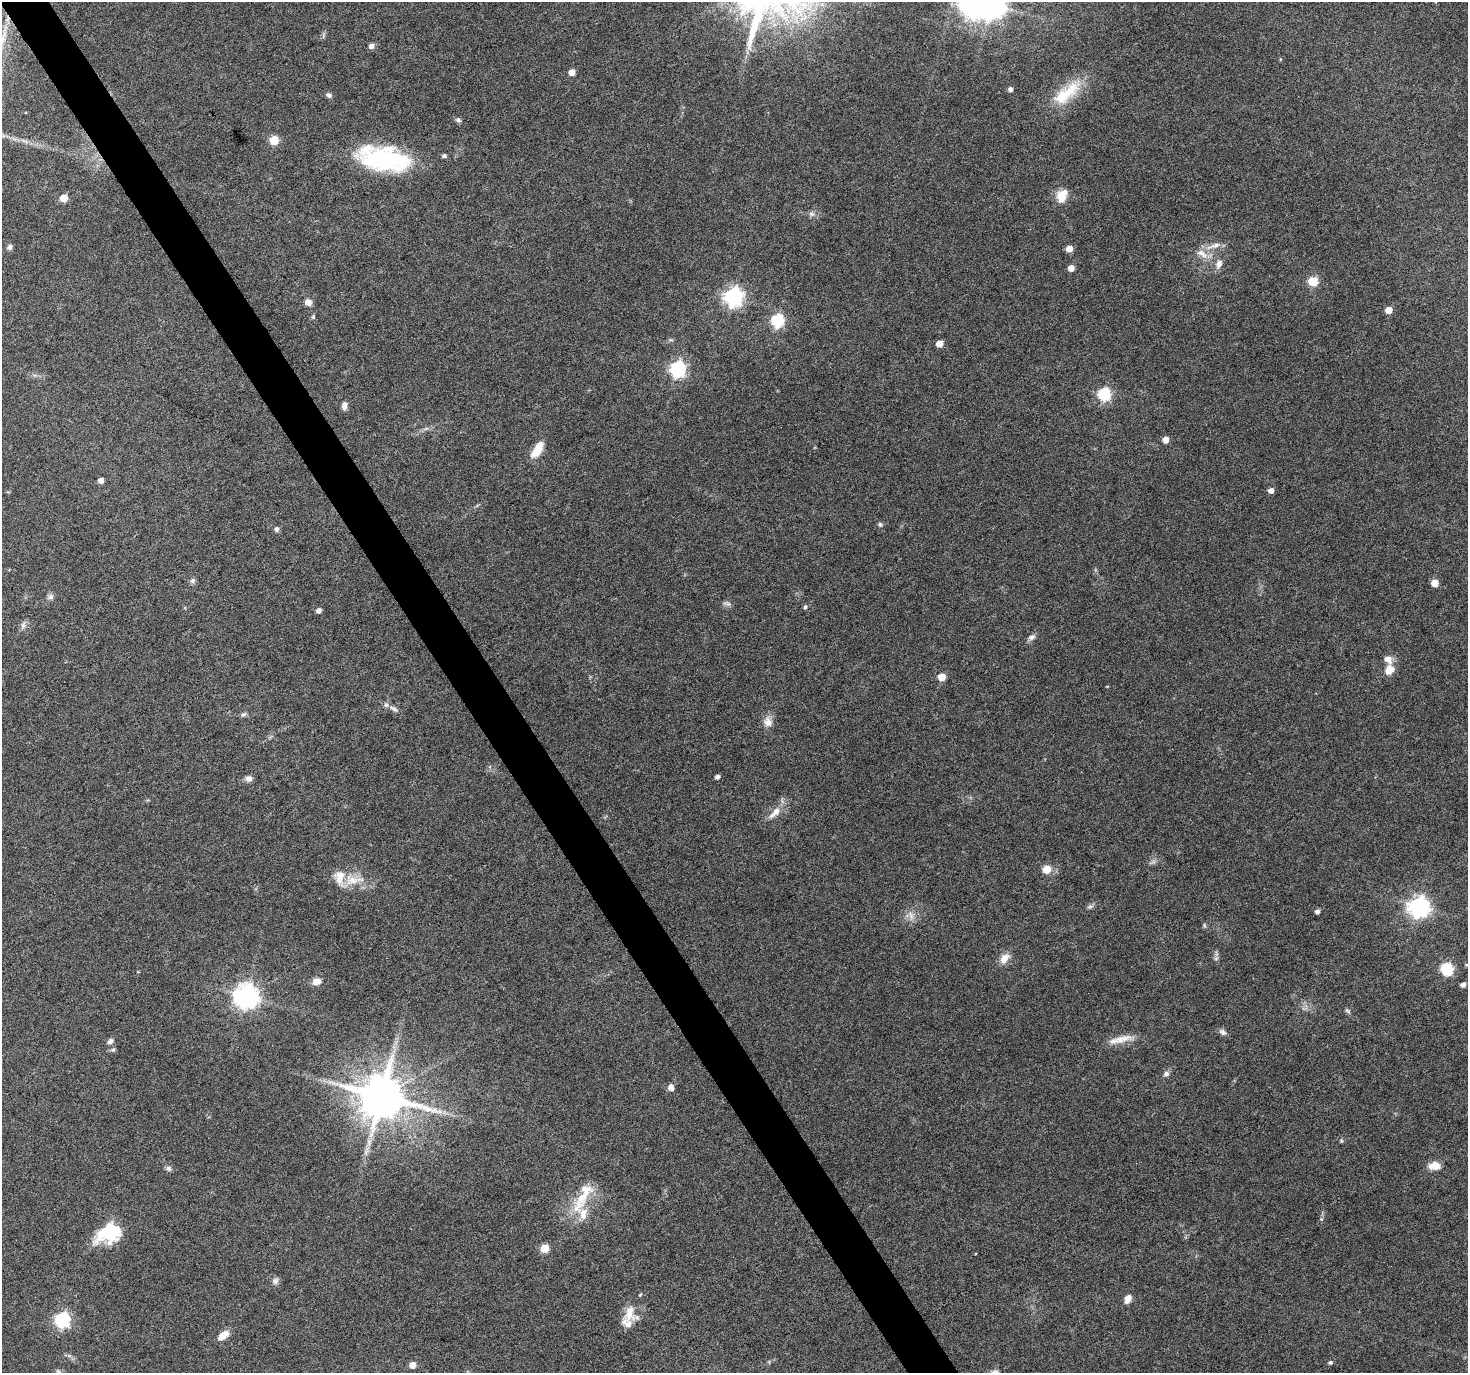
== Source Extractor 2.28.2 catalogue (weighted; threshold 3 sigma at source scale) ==
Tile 11 of 4 x 4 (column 3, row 3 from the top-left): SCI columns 2933-4398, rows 1486-2856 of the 5868 x 5773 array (HDU 1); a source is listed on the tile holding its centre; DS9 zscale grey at full resolution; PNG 1470 x 1375 px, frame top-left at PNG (2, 2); no overlay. Shown black and unused: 3% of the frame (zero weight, under 4 of 8 exposures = <1% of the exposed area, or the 3 px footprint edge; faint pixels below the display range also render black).
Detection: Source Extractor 2.28.2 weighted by HDU 2 'WHT'; one run over the whole footprint, this tile lists its part. Background 0.0491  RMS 0.0031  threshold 0.0126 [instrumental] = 3 sigma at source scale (4.09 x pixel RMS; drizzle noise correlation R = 1.36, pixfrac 0.8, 0.0396/0.0396 arcsec/px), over >= 5 px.
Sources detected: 98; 2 too faint to see at this stretch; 1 inside a brighter object's white glare — not listed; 9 inside a brighter listed object's ellipse — not listed separately; the other 86 listed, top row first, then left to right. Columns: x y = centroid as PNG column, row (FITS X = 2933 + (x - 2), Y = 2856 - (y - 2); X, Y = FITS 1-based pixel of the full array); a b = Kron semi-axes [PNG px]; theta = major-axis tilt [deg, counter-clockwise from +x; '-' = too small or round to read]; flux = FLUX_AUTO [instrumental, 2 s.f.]
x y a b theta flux
992 5 8 8 - 360
3 37 38 6 76 5.6
371 46 7 6 - 1.2
572 72 5 5 - 2.8
1010 89 5 4 - 1.2
1066 93 48 18 38 12
329 95 8 6 -34 0.77
458 120 8 6 -28 0.72
274 140 5 5 - 11
444 156 5 5 - 0.67
383 159 53 23 -10 38
1062 196 17 11 66 4.3
64 198 5 5 - 5.4
812 214 9 6 -15 0.98
1214 246 24 7 17 2.7
10 247 7 6 - 0.78
1069 248 5 5 - 4
1202 254 19 9 -36 2.9
1219 264 12 8 73 1.9
1071 268 5 5 - 2.6
1313 281 5 5 - 17
734 297 7 7 - 130
308 302 8 7 - 1.6
1388 310 5 5 - 4.1
313 317 5 5 - 0.41
778 321 6 6 - 37
939 343 5 5 - 4.1
678 369 7 6 - 77
1104 394 6 6 - 40
344 406 10 6 84 1.3
1165 440 5 5 - 2.7
537 450 19 8 58 5.3
101 480 5 4 - 1.7
1271 490 5 4 - 2
880 524 6 5 - 0.62
276 529 6 5 - 0.83
192 581 7 6 - 0.79
1435 583 5 5 - 4.8
50 597 8 8 - 0.9
728 604 8 6 -53 0.82
805 607 5 4 - 0.6
318 610 5 5 - 1.2
23 625 11 7 72 1.1
1031 637 10 7 27 1.1
1389 670 12 10 48 3.2
942 677 5 5 - 5.3
394 709 16 5 -30 1.4
243 714 9 4 34 0.63
768 722 15 12 -71 2.4
717 777 4 4 - 1
248 779 8 7 - 1.4
776 812 12 9 57 2.3
1047 869 5 5 - 7
353 880 33 13 1 6.6
1090 906 9 5 13 0.71
1419 907 7 7 - 170
1317 911 5 4 - 1.1
911 916 15 6 -76 1.6
1204 925 6 4 -72 0.4
1004 958 13 9 54 2.9
1466 965 5 4 - 0.32
1447 969 6 6 - 36
316 981 10 8 16 2
1463 985 5 5 - 1.3
246 996 8 8 - 260
1347 1011 9 5 -41 0.57
1222 1032 11 7 -33 1
1121 1039 29 9 14 4.1
110 1041 8 6 43 0.95
113 1050 6 5 - 0.63
1166 1073 8 6 33 0.97
671 1087 7 5 -76 1.8
382 1096 13 11 -13 1500
1341 1141 5 5 - 0.35
1435 1166 14 9 2 3.2
169 1168 8 7 - 0.8
577 1207 28 12 54 7.1
108 1230 38 18 49 11
544 1248 5 5 - 8.3
275 1281 9 8 - 1
1128 1299 9 6 67 2.3
630 1313 28 14 80 5.3
62 1320 6 6 - 66
223 1335 13 7 39 3
1330 1362 5 5 - 0.58
412 1365 5 5 - 3
Isophote crosses this tile's border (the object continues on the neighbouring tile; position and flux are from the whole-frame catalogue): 2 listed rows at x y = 992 5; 3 37